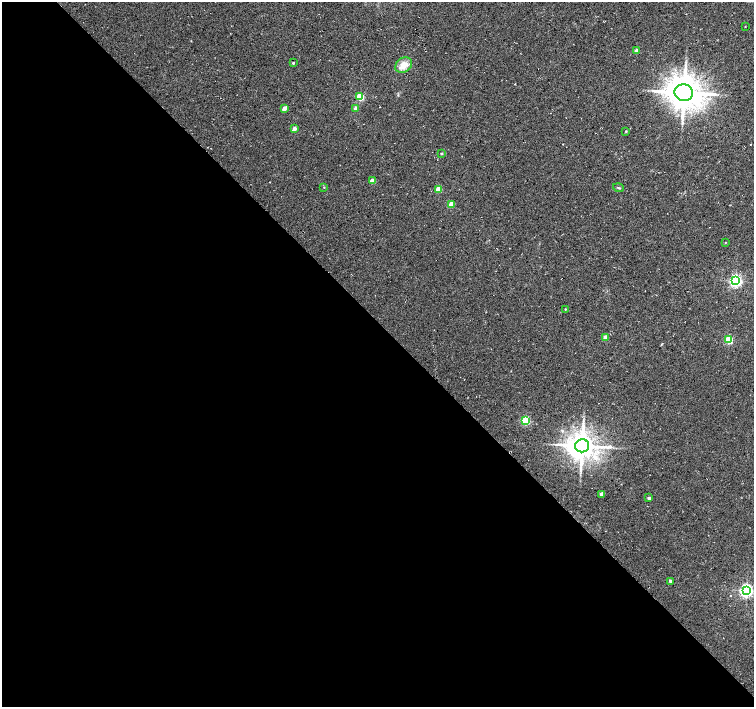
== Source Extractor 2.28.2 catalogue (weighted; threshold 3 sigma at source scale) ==
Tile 9 of 4 x 4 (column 1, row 3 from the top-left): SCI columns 1-1504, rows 1562-2970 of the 6024 x 6004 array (HDU 1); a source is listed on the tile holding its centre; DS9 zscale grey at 2 x 2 block average (1 PNG px = mean of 2 x 2 image px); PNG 756 x 709 px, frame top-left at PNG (2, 2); each listed source drawn as its Kron ellipse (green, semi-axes under 4 px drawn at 4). Shown black and unused: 54% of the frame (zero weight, under 3 of 4 exposures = <1% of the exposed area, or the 3 px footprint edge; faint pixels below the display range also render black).
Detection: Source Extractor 2.28.2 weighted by HDU 2 'WHT'; one run over the whole footprint, this tile lists its part. Background 0.0373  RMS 0.0091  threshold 0.0409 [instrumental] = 3 sigma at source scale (4.5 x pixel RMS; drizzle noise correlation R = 1.50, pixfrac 1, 0.0396/0.0396 arcsec/px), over >= 5 px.
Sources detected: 27; all 27 listed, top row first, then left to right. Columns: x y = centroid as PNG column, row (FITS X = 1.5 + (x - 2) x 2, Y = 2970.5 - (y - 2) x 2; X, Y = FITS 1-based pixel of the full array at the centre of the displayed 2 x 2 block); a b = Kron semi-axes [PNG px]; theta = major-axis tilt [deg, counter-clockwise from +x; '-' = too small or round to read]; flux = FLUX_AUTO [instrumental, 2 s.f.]
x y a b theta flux
745 26 3 2 - 0.95
636 51 2 2 - 21
293 63 3 2 - 3
404 65 9 7 37 23
684 93 9 8 - 4100
360 97 3 3 - 110
284 108 3 2 - 22
355 108 2 2 - 15
294 129 2 2 - 14
626 131 3 2 - 1.6
441 153 2 2 - 3.1
372 181 4 2 - 23
324 187 3 2 - 1.3
618 188 6 2 -19 2.2
439 189 3 3 - 47
451 205 3 3 - 49
725 242 2 2 - 1.1
736 281 3 3 - 450
565 309 2 2 - 1.5
606 338 3 2 - 33
729 340 3 3 - 130
525 421 3 3 - 160
582 446 7 6 - 3200
601 494 2 2 - 13
649 498 3 3 - 2.8
670 581 2 2 - 5.3
746 591 4 3 - 510